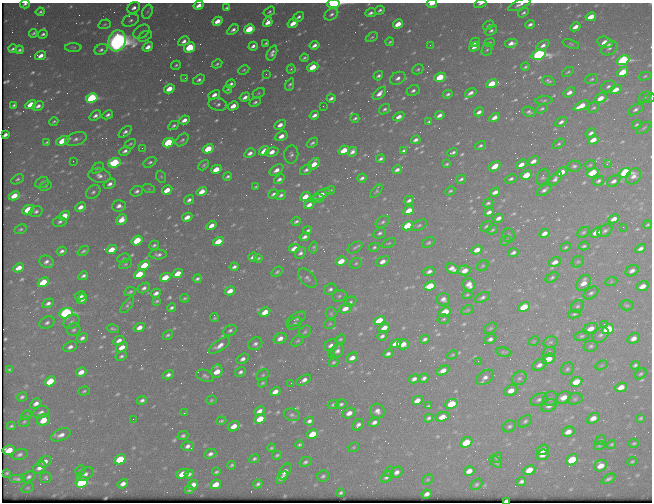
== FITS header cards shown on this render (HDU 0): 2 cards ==
NAXIS1  =                  650 / Width of table row in bytes
NAXIS2  =                  500 / Number of rows in table

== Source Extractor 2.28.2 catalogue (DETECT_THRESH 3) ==
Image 650 x 500 px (HDU 0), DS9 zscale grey, 1 PNG px = 1 image px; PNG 654 x 504 px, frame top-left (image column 1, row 500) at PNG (2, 3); each listed source drawn as its Kron ellipse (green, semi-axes under 4 px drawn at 4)
Background 442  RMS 2.2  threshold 6.59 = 3 sigma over >= 5 px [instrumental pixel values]
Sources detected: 654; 1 with non-positive FLUX_AUTO (blend fragments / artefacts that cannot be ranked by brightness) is neither listed nor drawn; of the other 653, the 500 brightest by FLUX_AUTO listed and drawn (153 fainter detections omitted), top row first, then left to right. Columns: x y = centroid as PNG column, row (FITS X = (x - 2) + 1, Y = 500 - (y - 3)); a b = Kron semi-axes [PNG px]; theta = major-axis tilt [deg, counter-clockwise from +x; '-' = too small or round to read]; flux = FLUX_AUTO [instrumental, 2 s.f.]
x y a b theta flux
25 4 5 3 - 390
333 4 6 3 4 24000
432 4 5 2 - 1200
480 4 6 3 13 350
199 5 5 3 - 980
519 5 12 4 24 700
134 8 7 5 36 780
226 8 4 3 - 270
380 10 5 3 - 310
40 12 4 3 - 290
147 12 7 5 72 330
269 12 6 4 34 280
371 13 5 3 - 470
523 13 6 3 33 290
331 14 7 5 37 490
298 17 6 4 35 420
591 17 5 4 - 2500
131 20 8 6 28 500
217 21 5 4 - 1600
268 22 5 4 - 1200
293 23 5 4 - 1700
105 24 6 4 18 230
398 24 5 4 - 2100
530 24 5 3 - 460
488 25 6 4 32 310
575 27 5 3 - 1100
249 29 5 4 - 7100
233 30 6 3 38 520
491 31 6 4 32 350
142 32 9 6 34 520
33 33 4 3 - 260
43 34 5 3 - 360
145 36 7 4 29 290
372 37 6 3 31 240
117 41 11 8 74 150000
184 41 6 4 30 700
390 42 4 3 - 220
475 42 5 3 - 580
605 42 8 5 -15 1800
266 43 4 3 - 230
489 43 5 3 - 210
511 43 6 4 12 790
571 44 9 4 -19 230
314 45 5 3 - 660
430 45 2 2 - 240
543 45 7 4 37 690
253 46 4 3 - 540
73 47 8 3 0 210
148 47 6 4 36 1100
189 47 6 5 - 7400
474 47 5 3 - 650
609 48 9 6 32 470
13 49 4 3 - 320
19 50 4 3 - 290
101 50 7 5 27 430
487 50 6 5 - 270
272 53 8 4 67 570
538 55 7 5 16 41000
41 56 5 4 - 1000
304 58 4 3 - 270
623 60 7 4 24 26000
217 64 5 4 - 270
176 65 5 3 - 230
313 67 6 4 23 3400
525 67 4 3 - 240
291 69 4 4 - 210
418 69 6 4 28 270
244 70 6 4 27 210
568 72 6 3 32 210
622 72 6 4 36 4100
266 74 2 2 - 320
378 76 5 3 - 370
645 76 6 4 14 240
440 77 6 4 22 5100
185 78 3 2 - 260
398 78 8 6 29 740
592 79 7 4 20 280
199 80 6 4 31 440
548 81 6 4 -26 340
231 84 5 3 - 450
492 84 6 4 29 4100
290 85 6 4 67 330
608 86 7 5 26 460
169 89 5 4 - 2500
228 89 4 3 - 230
616 89 6 4 26 1600
413 91 7 5 27 470
569 92 6 4 32 830
259 93 6 4 29 210
379 93 8 4 44 980
471 93 6 3 34 590
448 94 4 3 - 340
214 95 6 4 28 860
245 97 5 4 - 680
644 97 6 5 - 240
92 98 6 4 28 20000
331 98 4 3 - 480
600 98 6 4 29 1800
650 98 6 4 28 240
544 100 8 4 5 300
255 102 6 4 27 350
218 104 9 6 -10 490
14 105 4 3 - 290
31 105 5 4 - 4100
38 106 6 4 27 620
233 106 5 4 - 1400
323 106 2 2 - 250
581 106 8 4 26 2700
594 108 6 5 - 280
385 109 6 5 - 350
542 109 6 4 31 290
635 109 8 4 29 460
479 112 5 3 - 600
529 112 7 5 -15 370
108 115 6 3 27 430
314 115 5 3 - 650
440 115 5 3 - 710
95 116 6 4 39 560
399 117 6 4 31 900
494 117 5 4 - 850
355 118 4 3 - 270
184 120 5 4 - 970
54 122 4 3 - 220
429 122 4 3 - 290
561 122 6 4 31 540
280 125 6 4 32 1000
637 125 5 3 - 260
174 126 6 4 28 330
644 128 9 4 32 260
125 132 8 4 41 490
591 133 6 4 33 510
5 135 4 3 - 560
281 136 6 4 29 1200
76 139 11 6 18 690
182 140 7 5 42 350
416 140 5 3 - 530
593 140 5 4 - 1800
63 141 7 4 25 4700
47 142 4 3 - 200
168 143 6 4 28 14000
312 143 6 4 40 360
130 144 6 4 31 230
558 144 7 4 33 280
480 146 5 4 - 300
142 148 2 2 - 960
208 149 6 4 31 4800
344 150 5 4 - 3300
125 151 6 4 26 500
264 151 5 4 - 2000
403 151 4 3 - 270
272 152 6 4 15 1400
352 152 5 4 - 610
453 152 5 3 - 370
250 153 6 4 30 640
291 154 9 7 81 560
381 159 4 3 - 350
73 161 3 2 - 220
533 161 6 4 28 1000
150 162 7 4 30 360
114 163 6 4 22 15000
314 164 6 4 51 2300
447 164 4 2 - 230
521 164 6 4 32 1200
607 164 3 3 - 430
204 165 6 3 47 220
590 165 5 5 - 230
495 166 6 4 37 2000
574 166 7 5 11 380
97 168 7 4 34 310
216 169 5 4 - 2400
276 170 8 4 34 930
306 170 6 4 30 470
397 170 5 3 - 560
562 172 6 4 30 2100
593 173 6 4 31 6000
625 173 6 4 26 24000
526 175 6 4 28 3900
100 176 11 7 -9 920
228 176 4 3 - 300
633 176 8 7 - 890
161 177 6 4 -69 230
543 177 8 5 68 380
362 178 5 3 - 410
17 179 7 4 31 290
279 179 5 4 - 540
461 179 5 3 - 340
511 179 6 4 26 360
555 179 8 4 52 560
598 181 6 4 32 360
614 181 7 5 28 650
42 183 7 5 25 440
110 184 6 4 31 680
45 186 6 4 28 240
256 187 4 3 - 230
149 189 6 4 -18 240
167 190 5 4 - 2300
330 190 5 3 - 220
544 190 9 4 34 560
137 191 6 5 - 460
202 191 5 4 - 1600
376 191 8 4 49 210
450 191 5 3 - 220
93 192 8 6 41 440
495 192 5 3 - 900
273 194 5 4 - 400
321 194 9 3 28 1100
281 195 5 3 - 410
14 196 6 4 26 2500
305 196 5 4 - 1800
318 199 7 4 13 250
189 200 5 4 - 500
409 200 5 3 - 470
488 203 5 4 - 320
309 205 5 3 - 800
119 206 7 5 4 750
81 207 6 4 27 1100
28 210 6 4 25 5300
409 210 6 4 29 2800
36 212 7 5 15 400
489 212 5 3 - 660
64 216 6 4 32 3600
187 217 5 4 - 1300
499 218 5 3 - 800
614 219 5 4 - 1100
122 220 6 5 - 1500
296 221 4 3 - 320
60 222 7 5 10 440
383 222 8 5 35 380
211 225 5 3 - 1000
419 225 9 4 29 330
648 225 4 3 - 210
408 226 6 4 28 6300
486 227 6 4 33 290
623 227 2 2 - 430
21 229 6 4 24 270
308 230 4 3 - 290
492 230 6 4 31 230
605 231 8 5 33 420
583 232 7 4 37 280
379 233 6 5 - 380
545 233 5 4 - 960
596 233 6 4 38 2700
509 235 7 6 - 310
305 237 5 3 - 530
137 241 6 4 32 5700
505 241 6 3 36 210
218 242 5 4 - 3900
389 243 7 4 26 220
428 243 7 5 32 290
154 245 5 3 - 290
584 246 5 3 - 250
355 247 8 5 30 320
374 247 5 4 - 260
566 247 5 4 - 240
294 248 5 4 - 1400
314 248 6 4 78 240
112 249 5 4 - 2600
641 249 5 4 - 620
477 250 6 4 29 1500
62 251 5 3 - 440
83 251 6 4 36 310
513 252 5 4 - 470
300 253 6 5 - 480
158 254 9 5 2 500
253 257 5 3 - 580
123 258 6 4 25 210
258 258 4 3 - 230
341 261 5 4 - 2300
383 261 7 4 24 1100
47 262 7 6 - 610
555 262 6 4 28 970
578 262 6 5 - 240
356 263 6 5 - 250
126 264 7 4 27 260
144 265 6 4 30 4400
483 266 6 4 40 220
234 267 4 3 - 440
19 268 5 4 - 1600
452 269 7 5 -24 1000
464 270 6 5 - 1400
429 271 6 4 21 570
632 271 7 5 32 700
277 272 6 4 30 300
178 273 5 4 - 3000
139 274 6 4 29 6500
83 276 5 3 - 440
165 277 6 4 29 3500
552 277 7 4 38 280
307 278 11 6 -48 550
197 279 4 3 - 320
43 282 6 4 30 6500
611 282 6 4 20 210
584 283 9 6 54 1500
469 285 6 5 - 1300
430 286 6 4 23 4000
643 286 6 4 24 1400
144 288 7 5 29 490
330 289 6 5 - 430
230 291 5 4 - 1300
130 292 6 3 24 310
156 293 5 3 - 700
591 293 8 5 35 400
467 295 5 3 - 210
80 296 5 3 - 710
339 296 7 5 19 360
482 297 8 4 25 430
185 298 4 3 - 200
82 299 5 4 - 800
443 299 7 6 - 710
157 301 4 3 - 230
350 302 6 5 - 360
48 303 6 4 30 530
127 305 10 4 53 300
627 305 7 5 -2 290
577 306 7 5 41 320
524 307 6 4 26 6400
171 308 4 3 - 350
345 308 6 4 29 1600
467 310 6 4 26 200
265 312 6 4 30 2100
445 312 6 4 27 4300
66 313 7 5 21 34000
331 314 6 5 - 280
574 314 6 4 9 290
214 318 4 3 - 210
296 319 11 5 31 500
444 319 6 4 18 240
379 321 6 4 28 4300
71 322 8 6 36 500
47 323 8 5 27 490
294 324 8 5 32 440
330 324 6 5 - 230
604 324 2 2 - 510
139 327 6 4 27 980
384 328 5 4 - 1600
490 328 7 5 39 260
113 329 6 3 -14 250
591 329 7 5 24 1600
608 329 6 4 23 11000
74 330 7 6 - 380
230 330 7 5 26 370
305 332 7 5 44 320
168 335 5 4 - 300
600 335 9 6 39 540
382 336 5 3 - 430
582 336 8 5 9 320
82 338 6 4 30 560
280 338 7 5 29 1100
634 338 6 5 - 960
340 339 5 4 - 240
425 339 5 3 - 390
490 339 6 4 28 510
119 341 6 4 27 890
298 341 7 4 43 280
534 341 6 4 43 210
551 342 7 5 14 370
255 344 7 6 - 540
396 344 5 4 - 2100
403 344 6 5 - 1800
331 345 7 5 28 810
219 346 12 5 33 1100
591 346 7 5 11 340
70 347 7 5 24 640
122 347 6 4 31 1600
337 351 7 6 - 640
504 352 8 4 -7 250
549 352 6 4 18 260
331 354 2 2 - 370
388 354 5 3 - 500
452 355 5 4 - 210
121 356 6 4 28 330
352 358 6 4 29 1000
243 359 7 4 32 660
548 359 7 5 25 2200
478 361 2 2 - 400
333 362 5 4 - 260
539 365 8 5 25 770
602 365 6 4 31 210
635 365 4 3 - 320
567 369 7 6 - 340
9 370 4 3 - 250
217 371 7 5 75 2300
443 371 7 4 27 1200
81 372 5 4 - 1200
240 372 6 4 31 450
641 374 6 4 42 250
168 375 6 4 25 570
263 375 7 5 39 250
205 376 9 5 -21 410
485 377 10 6 36 790
424 378 5 4 - 460
519 378 8 6 33 460
414 379 5 3 - 600
304 380 8 4 30 860
50 381 6 4 31 5200
576 382 6 4 26 4100
262 383 5 4 - 240
291 383 2 2 - 200
621 387 6 4 21 1600
511 390 7 5 23 1300
84 391 6 4 17 240
275 392 5 4 - 1200
22 397 5 4 - 350
564 397 8 5 22 1600
550 399 8 6 36 400
575 399 8 5 16 340
142 400 5 4 - 420
211 400 5 4 - 220
417 400 5 4 - 1300
539 400 9 5 22 490
36 403 6 4 32 780
333 404 5 4 - 300
341 404 6 4 30 340
451 404 6 4 25 5900
428 406 4 3 - 210
549 406 8 6 26 810
260 411 6 4 31 860
377 411 7 7 - 870
41 412 8 6 23 640
184 413 3 3 - 240
349 413 6 5 - 1100
26 415 6 4 22 210
292 415 8 6 -14 390
442 417 7 4 19 1600
428 418 5 3 - 350
593 418 7 4 30 1200
641 418 4 3 - 230
133 419 2 2 - 240
260 419 6 4 30 3000
43 420 6 5 - 3200
221 421 5 3 - 270
309 421 5 4 - 480
525 421 7 5 34 370
24 422 6 5 - 230
374 422 6 4 31 610
358 425 6 4 50 570
11 426 4 3 - 260
234 426 6 4 28 1500
509 426 7 5 29 390
568 432 6 5 - 1300
313 434 6 4 29 3100
61 435 10 5 22 960
183 436 5 4 - 360
601 440 6 4 33 210
466 443 6 4 28 5400
634 443 5 4 - 220
612 444 5 4 - 240
299 445 4 3 - 270
188 446 6 5 - 630
599 446 6 4 27 200
353 447 6 4 21 210
271 448 4 3 - 230
9 450 6 5 - 3000
543 450 6 5 - 1300
20 454 8 5 17 440
210 454 6 4 23 570
277 455 4 3 - 260
543 455 7 5 21 910
497 457 5 4 - 220
120 459 6 4 30 7000
254 459 5 3 - 300
572 460 6 5 - 7900
632 461 5 4 - 220
45 462 7 5 32 1000
305 462 6 4 32 360
496 462 7 5 -41 450
232 465 4 3 - 270
601 466 7 5 26 1800
40 468 7 5 33 950
80 470 5 4 - 210
529 470 6 4 25 3200
285 471 9 5 55 1300
389 471 6 4 47 210
469 471 5 4 - 1200
216 472 4 3 - 290
396 472 6 5 - 730
7 473 4 3 - 220
85 474 9 5 31 610
182 474 6 4 20 2600
189 474 4 3 - 410
323 476 6 5 - 350
29 477 7 5 30 460
386 477 7 4 33 400
46 478 6 5 - 330
282 478 7 3 47 550
17 479 8 4 0 420
608 479 7 4 28 390
428 480 6 4 31 200
521 481 5 3 - 440
82 482 6 5 - 15000
123 484 5 4 - 740
216 484 6 4 28 1800
258 484 5 3 - 350
477 484 6 5 - 290
193 485 6 4 37 1100
28 488 6 4 26 210
189 490 4 3 - 250
341 493 4 3 - 320
427 494 5 4 - 720
506 501 4 3 - 1300
At the frame edge (FLAGS 8, measured only in part): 8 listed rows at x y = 25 4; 333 4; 432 4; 480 4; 199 5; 519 5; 650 98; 506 501
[153 fainter detections neither listed nor drawn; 1 non-positive-flux detection neither listed nor drawn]